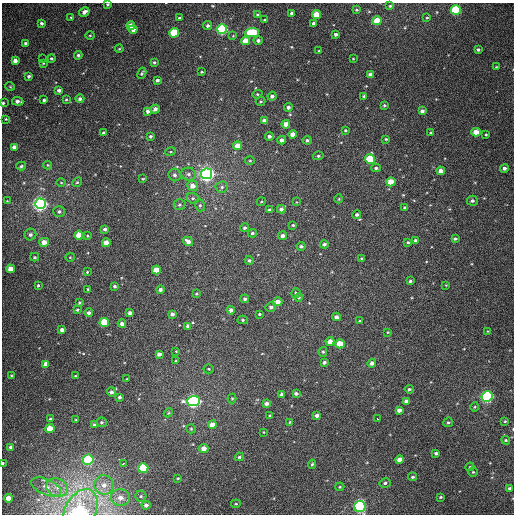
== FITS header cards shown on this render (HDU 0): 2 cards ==
NAXIS1  =                  512
NAXIS2  =                  512

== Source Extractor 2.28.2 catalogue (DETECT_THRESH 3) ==
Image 512 x 512 px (HDU 0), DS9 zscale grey, 1 PNG px = 1 image px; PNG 516 x 516 px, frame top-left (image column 1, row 512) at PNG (2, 3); each listed source drawn as its Kron ellipse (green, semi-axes under 4 px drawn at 4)
Background 375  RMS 9.4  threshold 28.1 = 3 sigma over >= 5 px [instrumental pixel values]
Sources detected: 227; all 227 listed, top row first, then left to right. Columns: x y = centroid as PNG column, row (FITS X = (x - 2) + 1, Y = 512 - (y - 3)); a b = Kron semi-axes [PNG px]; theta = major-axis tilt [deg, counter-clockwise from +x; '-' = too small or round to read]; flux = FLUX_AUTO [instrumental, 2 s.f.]
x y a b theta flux
108 4 3 3 - 790
390 6 4 4 - 910
356 10 4 3 - 790
456 10 5 5 - 56000
84 12 5 4 - 2700
291 13 3 3 - 1400
257 15 3 2 - 710
316 15 4 4 - 13000
71 17 3 3 - 520
179 18 4 3 - 830
427 18 3 3 - 490
265 20 3 3 - 600
377 21 4 4 - 14000
42 23 4 3 - 1600
313 23 4 3 - 1600
208 25 4 4 - 1700
131 26 4 4 - 6900
222 29 5 5 - 94000
133 30 4 3 - 2800
174 33 5 4 - 27000
252 33 7 4 1 36000
336 34 3 3 - 1600
90 35 4 4 - 700
233 36 3 3 - 460
258 40 4 4 - 1800
245 41 4 4 - 8900
25 43 4 3 - 960
119 49 4 3 - 550
478 50 4 3 - 1200
319 51 3 3 - 550
78 55 4 4 - 1300
51 58 4 4 - 870
42 59 2 2 - 2100
353 59 3 2 - 410
15 60 4 4 - 3300
154 62 3 3 - 930
43 63 4 3 - 580
496 67 3 2 - 440
202 72 3 2 - 620
142 73 6 4 63 950
370 74 4 3 - 2000
29 76 3 3 - 1300
157 80 4 3 - 1400
10 86 5 3 - 490
59 90 3 3 - 1700
257 94 5 4 - 830
272 96 4 4 - 2100
364 96 4 3 - 960
66 99 3 3 - 590
80 99 4 4 - 1900
44 100 3 3 - 1200
18 101 6 3 -6 2700
261 101 5 4 - 830
3 103 3 3 - 850
384 105 3 3 - 880
288 107 4 4 - 2000
155 109 5 4 - 2400
148 111 4 4 - 3100
422 111 4 3 - 2000
6 119 3 3 - 570
264 121 4 4 - 3500
286 124 4 4 - 5200
345 130 3 3 - 850
476 132 4 4 - 7800
103 133 4 3 - 1200
431 133 4 3 - 800
293 134 4 4 - 5300
486 134 3 3 - 590
150 136 3 3 - 1000
269 136 4 4 - 1500
386 139 3 3 - 790
282 140 4 4 - 2900
307 140 4 4 - 1300
238 146 4 4 - 7200
14 147 4 4 - 3600
170 152 5 3 - 630
318 156 5 4 - 1100
370 159 5 4 - 30000
250 161 5 3 - 650
48 165 4 4 - 580
21 166 5 3 - 1100
376 168 4 4 - 1300
504 168 4 4 - 2200
441 171 4 4 - 4400
189 174 7 6 - 2000
207 174 5 5 - 320000
175 175 6 6 - 2000
143 179 4 3 - 620
77 182 5 4 - 810
391 182 4 4 - 11000
61 183 5 3 - 560
192 186 5 5 - 4500
222 187 6 5 - 1400
193 198 6 5 - 1300
339 199 4 4 - 590
7 201 4 3 - 510
472 201 5 5 - 1800
261 202 4 3 - 530
296 202 3 2 - 390
40 204 5 5 - 260000
180 205 6 5 - 1200
200 205 6 5 - 1100
405 208 4 3 - 1800
281 209 4 4 - 2400
269 210 3 3 - 1300
59 211 6 5 - 1600
357 215 4 4 - 1400
293 225 3 3 - 740
245 228 4 4 - 1200
105 229 4 4 - 1800
252 233 4 4 - 1300
30 235 6 6 - 2000
79 235 4 4 - 9800
87 236 4 3 - 670
283 236 4 4 - 2400
455 239 4 3 - 1300
188 241 5 4 - 3200
415 241 3 3 - 1700
44 242 5 4 - 5500
408 242 4 3 - 900
106 243 4 4 - 7100
324 244 4 4 - 1400
301 246 4 4 - 1600
35 257 4 3 - 830
70 257 4 4 - 630
361 258 4 3 - 510
249 260 4 4 - 1200
11 269 4 4 - 6800
156 270 4 4 - 9700
87 272 4 4 - 630
410 281 3 3 - 1100
38 285 4 3 - 740
446 285 3 3 - 440
115 286 4 4 - 1100
88 289 4 4 - 630
160 290 4 4 - 1800
296 293 5 4 - 1300
196 294 4 3 - 660
299 297 4 4 - 870
245 299 4 4 - 1300
278 302 5 4 - 3600
79 303 4 4 - 890
271 307 5 5 - 1700
77 310 3 3 - 800
231 310 4 4 - 2300
89 313 4 4 - 1600
130 313 4 3 - 2300
172 314 4 4 - 1900
260 314 3 3 - 830
336 317 4 4 - 2500
243 320 5 4 - 910
359 321 3 3 - 490
104 322 5 4 - 23000
122 324 4 4 - 2500
188 326 4 4 - 2300
62 330 4 4 - 2700
488 331 3 2 - 420
388 332 3 2 - 540
330 341 4 4 - 5200
340 344 5 4 - 14000
176 351 3 3 - 470
323 352 5 4 - 850
159 354 4 4 - 2600
176 361 4 2 - 440
324 362 4 3 - 1400
372 363 4 4 - 2200
46 364 4 4 - 4000
209 369 5 4 - 830
11 375 4 3 - 510
75 376 3 2 - 500
127 379 3 2 - 520
409 389 4 3 - 990
111 392 4 4 - 1900
296 393 4 3 - 1500
282 395 4 4 - 3100
487 396 5 5 - 150000
120 397 3 3 - 1500
232 398 5 4 - 660
194 401 6 5 - 200000
406 401 4 4 - 1800
266 403 4 4 - 2600
475 407 4 4 - 690
399 410 4 4 - 2800
168 413 5 3 - 570
317 415 4 3 - 2400
270 416 4 3 - 850
50 419 4 3 - 980
377 419 3 2 - 3700
76 420 3 2 - 570
505 421 3 3 - 620
102 422 5 4 - 1000
290 422 4 4 - 640
448 422 5 4 - 1100
94 425 4 3 - 890
212 425 4 4 - 5300
50 428 4 4 - 12000
191 429 5 4 - 770
264 432 4 3 - 450
506 440 4 3 - 740
11 447 4 3 - 1900
204 449 5 4 - 5600
436 453 4 3 - 1200
239 457 4 4 - 1100
88 460 5 5 - 64000
400 460 4 4 - 5700
3 463 3 2 - 790
123 464 4 3 - 3400
312 464 4 4 - 800
470 467 4 4 - 670
143 468 5 4 - 40000
473 472 4 4 - 750
413 477 4 4 - 1100
178 478 3 2 - 530
385 483 5 4 - 1300
104 485 10 9 - 5900
46 487 16 8 -23 5300
57 487 11 9 -25 5600
340 487 4 3 - 710
510 488 4 4 - 1200
141 496 5 5 - 1200
440 497 4 3 - 690
8 498 4 4 - 6700
120 498 9 8 - 5300
236 504 5 3 - 740
146 505 4 4 - 2200
360 506 6 5 - 140000
80 511 24 15 62 110000
At the frame edge (FLAGS 8, measured only in part): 6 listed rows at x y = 108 4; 3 103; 505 421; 3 463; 360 506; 80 511